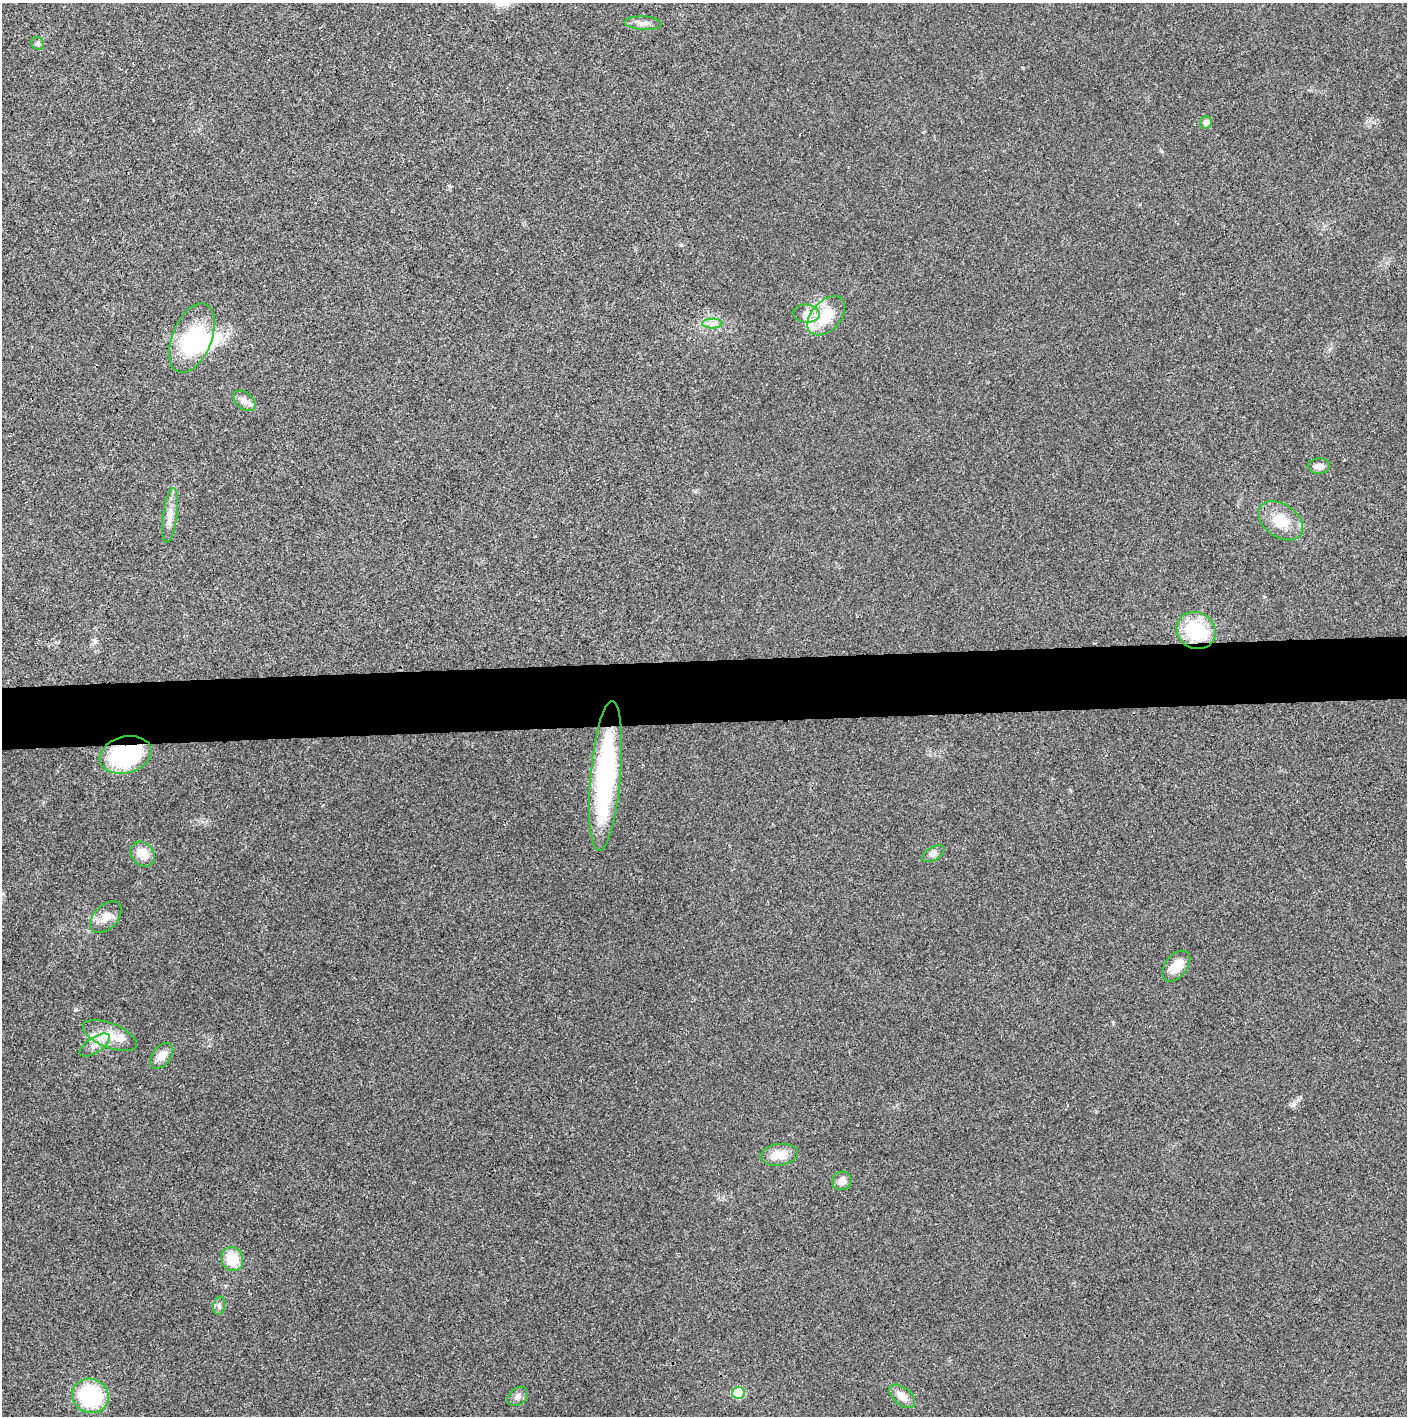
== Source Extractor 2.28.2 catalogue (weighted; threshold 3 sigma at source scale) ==
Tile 5 of 3 x 3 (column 2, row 2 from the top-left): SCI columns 1414-2818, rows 1415-2828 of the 4227 x 4252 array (HDU 1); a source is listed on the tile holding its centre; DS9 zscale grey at full resolution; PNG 1409 x 1418 px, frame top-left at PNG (2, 3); each listed source drawn as its Kron ellipse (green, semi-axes under 4 px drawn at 4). Shown black and unused: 4% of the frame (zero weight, under 3 of 4 exposures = <1% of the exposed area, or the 3 px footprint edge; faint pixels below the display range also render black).
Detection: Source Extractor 2.28.2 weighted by HDU 2 'WHT'; one run over the whole footprint, this tile lists its part. Background 0.0248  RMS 0.006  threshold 0.0269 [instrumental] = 3 sigma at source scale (4.5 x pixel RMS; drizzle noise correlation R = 1.50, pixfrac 1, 0.05/0.05 arcsec/px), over >= 5 px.
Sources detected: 33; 1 inside a brighter object's white glare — neither listed nor drawn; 3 inside a brighter listed object's ellipse — not listed separately; the other 29 listed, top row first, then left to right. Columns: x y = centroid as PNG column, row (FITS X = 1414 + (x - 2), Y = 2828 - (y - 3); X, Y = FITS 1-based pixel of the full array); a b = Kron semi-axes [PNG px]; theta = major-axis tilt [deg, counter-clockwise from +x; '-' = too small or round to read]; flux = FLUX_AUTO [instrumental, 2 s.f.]
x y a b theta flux
643 23 19 6 -3 3.4
38 44 7 6 - 1.3
1206 122 6 6 - 2.9
807 314 13 9 -7 5.1
826 316 23 14 48 21
712 324 10 5 1 2.4
192 338 37 19 68 42
244 401 13 8 -40 3.7
1319 466 11 8 1 3.3
170 515 28 7 83 6.2
1281 521 25 16 -34 14
1196 630 20 18 -32 35
126 755 26 18 15 60
606 776 75 15 85 96
143 854 13 11 -47 8.9
933 854 12 6 31 2.2
106 917 19 11 46 6.7
1176 966 18 11 52 9
110 1035 28 12 -22 12
95 1045 17 8 33 5.1
162 1056 15 9 51 6
779 1155 19 10 8 10
842 1181 10 9 - 3.7
232 1259 12 10 -63 15
219 1306 9 6 79 1.7
738 1393 6 6 - 24
90 1396 19 17 -22 48
518 1396 11 8 38 2.8
902 1396 15 8 -39 5.5
Overlapping masked pixels (flux is a lower limit): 1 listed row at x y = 126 755
Unlisted compact peaks at least as high as the median listed source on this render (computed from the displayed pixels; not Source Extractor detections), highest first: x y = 1293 1105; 681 245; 76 1009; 95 641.